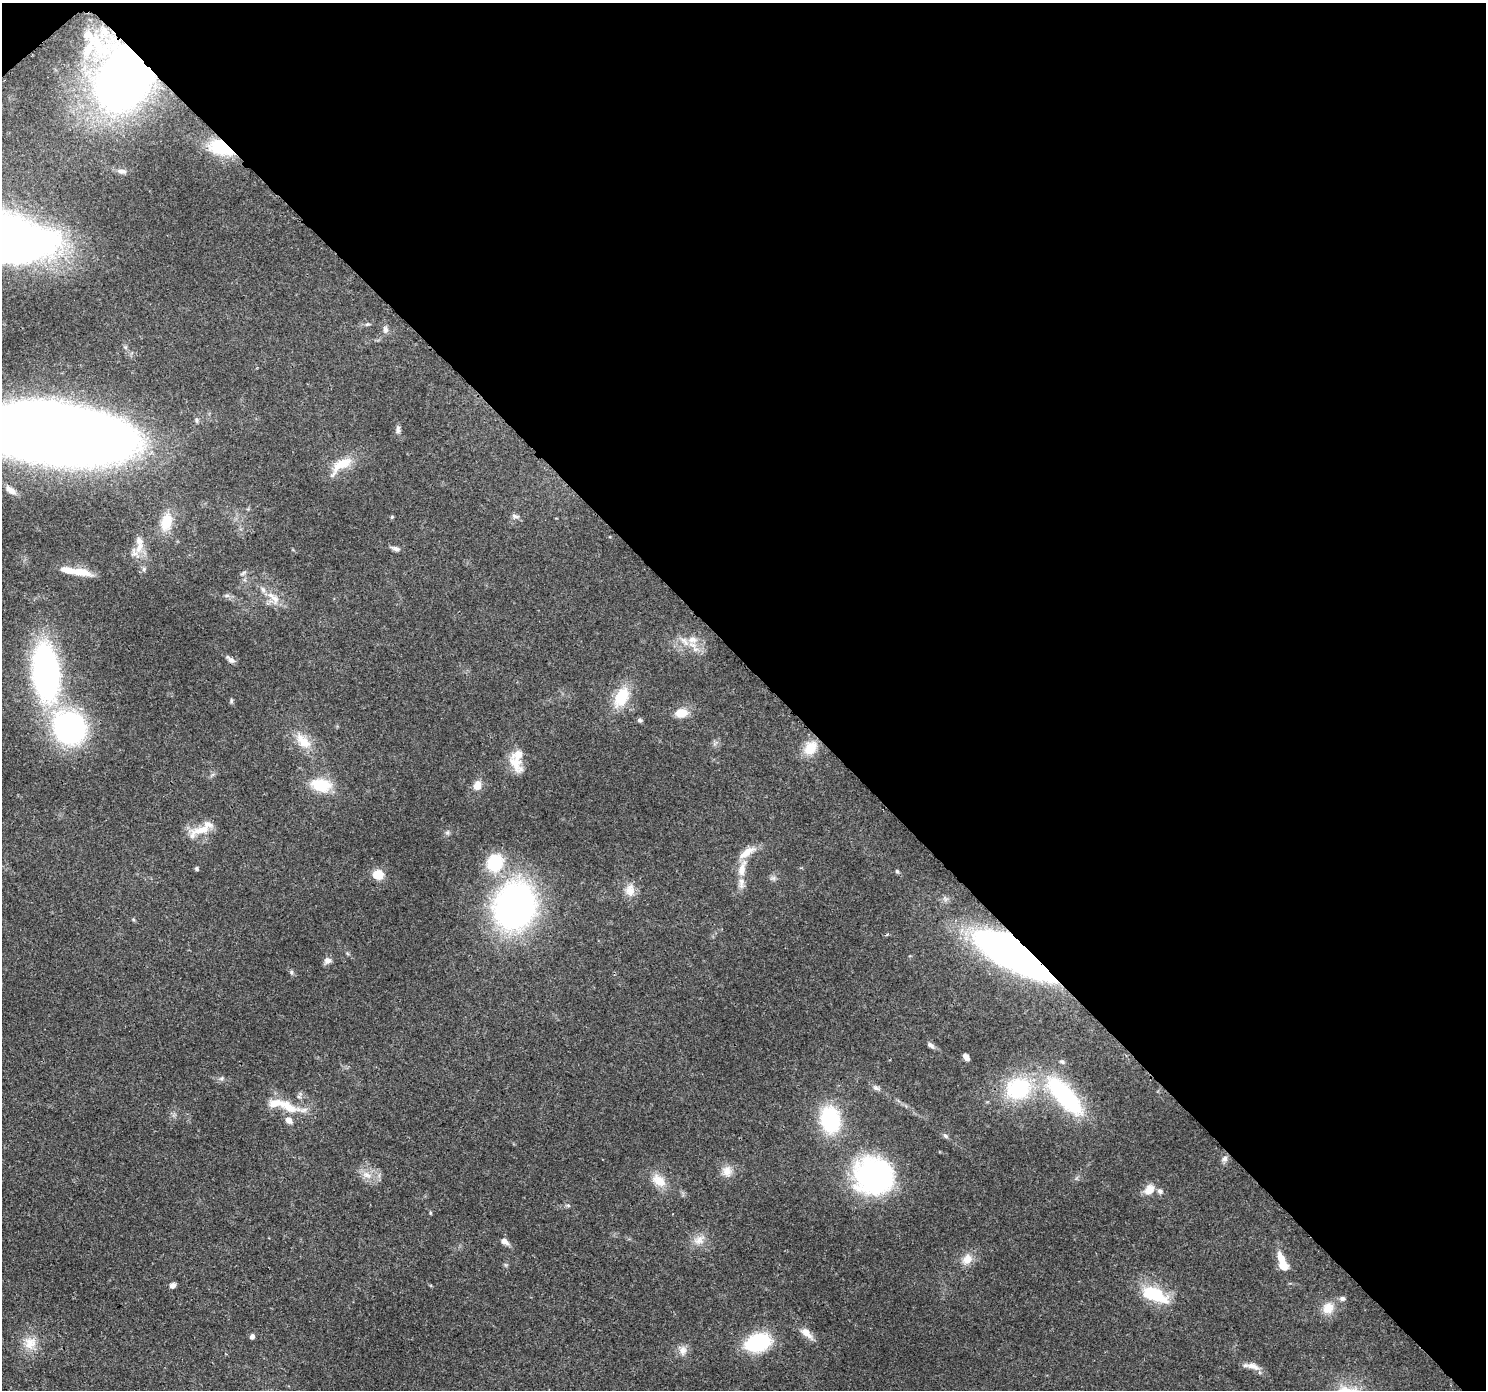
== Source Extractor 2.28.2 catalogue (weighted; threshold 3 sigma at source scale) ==
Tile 3 of 4 x 4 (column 3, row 1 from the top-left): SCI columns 3056-4539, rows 4397-5784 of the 6116 x 6076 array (HDU 1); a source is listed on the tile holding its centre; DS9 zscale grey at full resolution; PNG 1488 x 1392 px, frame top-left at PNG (2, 3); no overlay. Shown black and unused: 48% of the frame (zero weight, under 3 of 4 exposures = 7% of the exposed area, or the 3 px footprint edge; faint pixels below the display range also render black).
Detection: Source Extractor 2.28.2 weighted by HDU 2 'WHT'; one run over the whole footprint, this tile lists its part. Background 0.124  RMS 0.0044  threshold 0.0196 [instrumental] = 3 sigma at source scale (4.5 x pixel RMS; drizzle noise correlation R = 1.50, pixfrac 1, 0.0396/0.0396 arcsec/px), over >= 5 px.
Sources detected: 88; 2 inside a brighter object's white glare — not listed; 10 inside a brighter listed object's ellipse — not listed separately; the other 76 listed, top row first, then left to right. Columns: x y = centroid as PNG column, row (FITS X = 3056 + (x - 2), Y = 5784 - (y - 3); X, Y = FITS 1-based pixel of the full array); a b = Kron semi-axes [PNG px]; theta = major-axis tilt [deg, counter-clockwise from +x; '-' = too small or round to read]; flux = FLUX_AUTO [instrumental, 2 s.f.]
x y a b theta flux
100 47 37 17 -41 16
126 77 36 28 59 480
221 148 25 14 -18 24
121 171 14 6 -4 1.9
385 330 9 6 -85 1.5
398 430 11 5 90 1.3
43 432 134 44 -8 880
341 465 35 13 37 9.8
10 490 15 7 -38 2.7
515 516 12 5 -14 1.4
392 517 4 4 - 0.62
166 522 24 14 76 9.5
139 547 22 9 66 5.6
396 549 12 6 -18 1.5
144 569 6 5 - 0.86
80 572 29 9 -8 8.5
243 573 10 4 32 0.87
226 596 9 4 0 1.1
274 598 24 10 -43 6.1
693 640 13 9 0 3.8
231 659 12 6 -36 1.8
46 672 44 20 -84 150
621 697 26 15 63 15
231 701 8 4 -83 0.67
681 713 14 9 8 6.8
640 720 6 5 - 0.97
69 727 42 37 -51 75
303 741 27 14 -45 9
810 748 20 14 50 8.8
516 761 30 15 -85 9.1
321 785 28 16 -10 14
477 785 12 9 79 4.2
202 830 27 10 15 7.8
447 832 7 5 30 0.93
495 863 18 16 62 21
197 868 5 5 - 0.72
742 869 23 9 76 7.6
897 871 5 4 - 0.61
378 875 9 8 - 8.5
630 890 17 13 86 4.8
515 906 35 29 63 190
1018 956 55 18 -28 350
328 960 10 9 - 2
291 972 7 5 -75 0.84
931 1045 9 6 -32 1.4
966 1057 7 5 -53 1.9
1062 1062 8 5 -17 0.91
221 1078 7 4 0 0.9
876 1088 10 6 -23 1.4
1018 1089 31 26 12 35
1065 1096 55 20 -48 51
289 1107 42 13 -16 12
830 1120 27 19 -81 37
945 1136 8 5 -40 0.96
1225 1159 8 7 - 1.6
727 1171 15 12 -79 4.4
367 1175 13 8 -38 3.8
873 1175 32 30 -16 99
659 1180 21 14 -38 6.9
1149 1190 15 12 46 4.6
568 1205 6 4 -18 0.62
430 1213 5 3 - 0.44
699 1240 15 11 22 4.5
505 1242 10 6 -30 2.3
967 1259 16 12 51 4.9
1283 1265 9 7 -58 7
173 1285 6 5 - 1.8
1155 1295 34 16 -22 21
1342 1298 7 6 - 1.3
1328 1308 16 14 50 6.4
806 1333 18 8 -43 4.6
252 1336 6 5 - 1.5
30 1343 19 17 52 7.4
758 1343 19 13 17 44
683 1350 13 11 -83 3.2
1253 1366 20 8 -19 3.6
Overlapping masked pixels (flux is a lower limit): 4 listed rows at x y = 126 77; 221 148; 43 432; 1018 956
Isophote crosses this tile's border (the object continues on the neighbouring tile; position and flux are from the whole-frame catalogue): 1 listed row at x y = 43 432
Unlisted compact peaks at least as high as the median listed source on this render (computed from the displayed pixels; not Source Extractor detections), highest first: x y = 773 878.